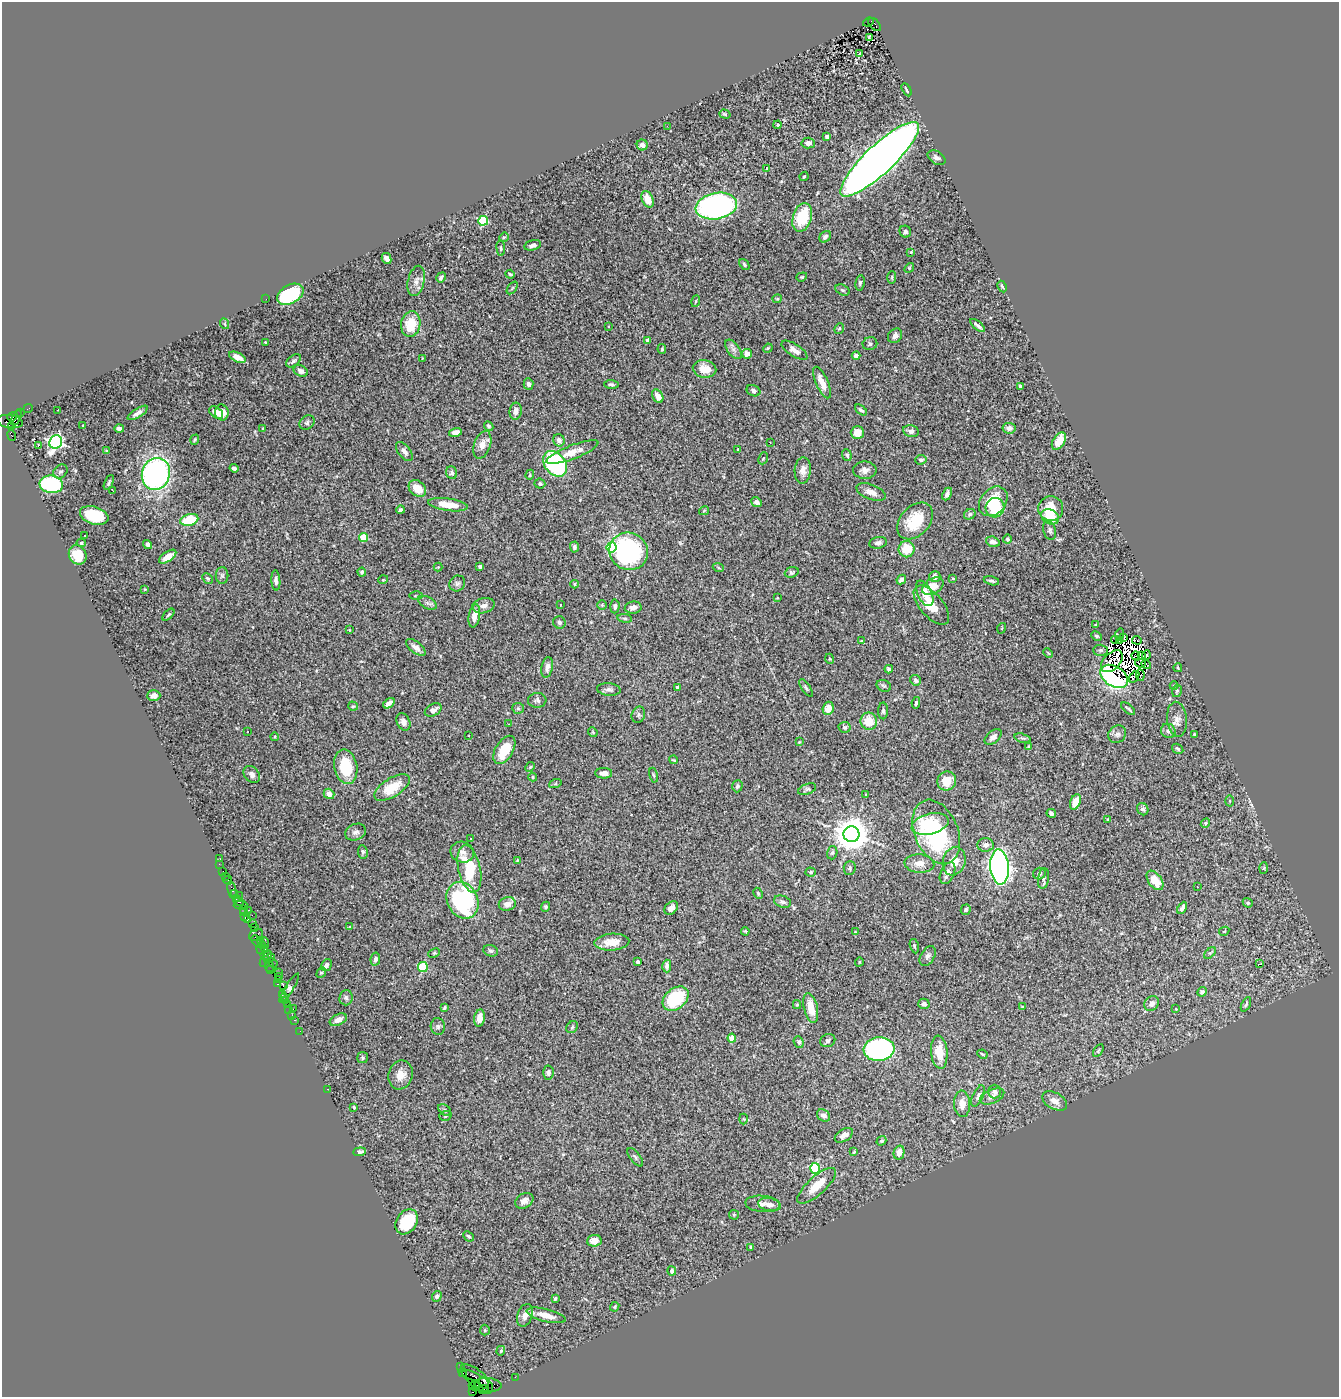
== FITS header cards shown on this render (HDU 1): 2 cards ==
NAXIS1  =                 1337
NAXIS2  =                 1395

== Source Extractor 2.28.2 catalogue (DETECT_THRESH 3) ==
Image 1337 x 1395 px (HDU 1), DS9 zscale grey, 1 PNG px = 1 image px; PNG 1341 x 1399 px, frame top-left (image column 1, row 1395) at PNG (2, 2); each listed source drawn as its Kron ellipse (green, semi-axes under 4 px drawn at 4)
Background 0.876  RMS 0.05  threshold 0.151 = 3 sigma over >= 5 px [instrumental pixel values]
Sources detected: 432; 9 with non-positive FLUX_AUTO (blend fragments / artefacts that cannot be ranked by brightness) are neither listed nor drawn; the other 423 listed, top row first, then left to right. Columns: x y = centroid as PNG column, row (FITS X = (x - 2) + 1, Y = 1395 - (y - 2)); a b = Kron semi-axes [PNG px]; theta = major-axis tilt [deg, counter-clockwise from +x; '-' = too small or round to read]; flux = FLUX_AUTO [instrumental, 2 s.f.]
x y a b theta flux
868 22 6 3 22 150
875 25 8 5 -46 300
869 37 4 2 - 3.4
859 53 3 3 - 39
907 90 7 3 -60 6.3
725 114 6 4 -18 5.1
778 125 4 3 - 4.8
667 126 2 2 - 6
827 136 4 4 - 8.6
808 143 6 5 - 17
642 145 5 5 - 13
936 158 10 6 -30 14
880 159 52 14 43 6300
767 169 3 3 - 10
804 176 5 3 - 4.5
647 199 9 5 -67 45
716 206 21 13 11 990
802 217 14 9 72 150
483 221 5 5 - 240
905 232 6 5 - 7.5
504 237 5 4 - 4.2
825 237 6 5 - 9.6
533 245 8 5 14 14
501 248 7 4 -86 5.5
911 252 4 4 - 3.7
387 258 6 4 -61 17
744 264 6 4 -52 5.7
909 268 5 4 - 3.2
510 274 4 3 - 4.8
441 277 5 3 - 8.2
802 277 5 4 - 4.1
892 277 6 3 89 3.8
416 281 15 8 76 21
860 283 8 4 82 6.4
1002 286 6 4 -62 5.3
512 288 7 3 53 3.9
842 290 8 5 -26 5.7
290 294 14 9 30 250
266 299 2 2 - 3.2
777 299 4 4 - 3.7
696 301 6 4 74 5.1
225 324 5 3 - 3
411 324 13 9 82 92
609 326 3 3 - 4.1
978 326 9 3 -40 9.3
839 328 5 4 - 4.4
895 336 8 6 51 14
647 340 4 3 - 6.7
266 343 3 3 - 4.4
870 344 7 6 - 10
768 348 5 3 - 3.2
662 349 5 4 - 3.7
733 349 11 6 -54 14
794 350 15 6 -33 20
747 354 5 5 - 19
856 356 4 4 - 14
237 357 9 4 -25 29
423 358 3 3 - 2.8
294 361 8 5 39 7.7
704 369 12 8 -12 50
301 371 7 5 -26 15
822 383 17 6 -66 42
528 384 6 5 - 12
611 384 7 4 -4 9
1020 386 4 3 - 11
753 391 7 5 -25 8.4
658 396 7 5 -59 26
28 409 5 2 - 32
58 410 3 2 - 3.4
861 410 7 4 -39 6.9
516 411 8 6 83 17
20 412 3 3 - 74
216 412 8 5 -35 33
222 412 8 6 -77 33
138 413 12 4 32 14
12 417 5 3 - 260
16 418 8 4 64 340
10 422 13 6 -9 580
307 423 8 6 38 9.3
11 426 3 3 - 380
83 426 4 2 - 2.1
489 426 5 4 - 5.4
119 428 5 3 - 11
263 428 4 3 - 2.5
1009 428 6 5 - 14
911 431 8 6 -12 12
455 432 6 4 15 20
857 433 6 6 - 40
12 435 5 3 - 320
195 440 5 4 - 4.3
559 440 6 5 - 17
1059 441 10 5 58 55
56 442 7 6 - 1100
770 442 3 2 - 5.8
38 445 4 3 - 9.1
482 445 14 8 71 29
738 449 3 2 - 2.8
107 451 3 3 - 8.4
404 451 11 6 -52 13
572 452 28 7 21 45
847 455 6 4 -69 6.7
763 458 6 4 66 4.1
921 460 6 5 - 9.7
555 464 14 10 -52 450
234 468 4 4 - 10
803 470 13 8 86 22
865 470 12 8 1 21
61 471 8 6 42 8.2
452 473 6 5 - 11
156 474 16 14 74 930
530 475 5 3 - 3.9
109 482 8 3 66 5.7
51 484 12 9 -6 350
540 484 5 5 - 6.5
417 488 10 7 -42 57
112 490 4 2 - 5.2
871 492 15 7 -21 28
947 494 7 4 64 12
993 501 16 12 47 110
756 502 6 4 -38 16
448 505 20 6 -7 62
995 508 10 9 - 140
1051 508 12 12 - 70
400 510 4 4 - 7.8
704 511 5 3 - 3.8
970 514 6 5 - 6.3
94 515 15 8 -17 130
1050 517 9 7 -27 76
189 520 9 5 16 140
915 521 21 14 48 130
1050 530 10 6 -74 9.6
85 535 2 2 - 2.4
364 537 4 4 - 98
1007 539 4 4 - 5.4
993 542 7 5 -19 14
81 543 4 4 - 4.2
878 543 9 5 10 10
148 545 5 4 - 11
574 547 5 4 - 7.8
611 547 5 5 - 290
906 549 8 8 - 76
629 551 19 18 - 590
78 555 10 8 -59 71
168 557 10 5 36 36
480 566 3 3 - 19
438 567 4 4 - 3.1
718 567 5 3 - 3.7
362 572 4 4 - 6.4
792 572 7 5 21 6.7
222 575 8 6 89 8.1
935 577 5 5 - 16
208 578 6 4 -48 5.1
953 578 3 2 - 2.6
901 579 5 3 - 9
276 580 10 4 -86 13
383 580 5 3 - 2.8
991 581 8 3 -13 7.4
457 583 8 7 - 10
574 584 4 4 - 3.5
933 586 11 7 30 60
145 589 3 2 - 2.7
925 593 14 7 -64 28
416 596 6 4 0 4.5
777 598 3 2 - 2.5
427 603 10 5 -29 12
561 605 3 2 - 3
602 605 5 5 - 4.5
931 605 24 11 -50 89
484 606 11 7 16 18
615 606 7 4 87 8.8
633 608 8 6 10 16
168 615 7 4 44 5.2
474 616 12 5 80 28
625 618 7 3 -8 5.4
559 622 6 6 - 9.8
1096 625 4 3 - 4
1002 628 5 3 - 2.9
349 630 3 2 - 2.4
1120 634 5 2 - 4.1
1096 636 5 3 - 4.8
1123 637 4 3 - 7.7
1115 640 4 2 - 10
1137 640 5 3 - 26
861 641 4 4 - 3.5
1120 641 2 2 - 5.8
416 647 11 5 -38 20
1101 650 7 5 -1 6.2
1048 653 5 3 - 3.3
1146 655 5 3 - 3.1
1136 656 4 2 - 3.3
1141 656 3 2 - 2.7
830 659 5 4 - 3.7
1112 661 13 8 44 17
1140 663 5 2 - 5.2
1146 665 5 3 - 16
547 667 10 5 79 16
1178 668 4 2 - 3.1
889 669 4 4 - 16
1140 675 6 4 -83 2.8
1114 676 15 10 -33 700
1134 677 6 2 57 1.1
916 680 6 5 - 11
884 686 7 5 -26 7.7
1174 686 4 4 - 3.2
677 687 4 3 - 10
806 688 10 4 -55 6.6
609 690 12 6 -5 13
1177 691 6 4 74 5.8
154 696 6 5 - 20
537 700 9 7 6 12
389 703 6 4 35 15
916 703 6 3 80 5.9
353 706 5 4 - 4
518 708 6 5 - 5.1
828 708 7 5 73 37
1128 709 8 2 -38 5.9
433 710 9 6 29 20
883 711 8 5 -89 8.4
638 715 8 6 68 8.5
1177 719 18 10 -85 29
869 721 8 8 - 66
403 722 9 6 -64 20
508 724 3 2 - 4.4
845 727 6 5 - 6.1
248 731 3 3 - 16
1168 731 7 7 - 14
593 732 5 4 - 3.9
1117 734 9 8 - 13
1195 735 4 3 - 5.9
468 736 2 2 - 2.5
275 737 4 3 - 3
993 737 10 6 40 16
1023 738 8 4 -14 6.3
799 742 3 3 - 2.7
1029 747 4 3 - 4.9
1178 749 6 4 -33 6
504 750 15 8 59 84
673 760 4 2 - 3.2
346 767 17 11 -79 140
530 767 5 4 - 3.5
604 773 8 5 0 22
252 774 9 7 -49 17
654 775 7 3 -78 4.2
533 777 4 4 - 3.1
947 781 10 9 - 54
555 784 6 4 19 4.1
737 786 6 5 - 7.7
392 788 20 9 32 90
807 789 9 5 20 7
329 794 5 5 - 26
866 795 3 2 - 2.7
1230 801 5 3 - 3.7
1075 802 8 5 67 52
1143 809 6 5 - 8.2
1051 813 5 3 - 11
1108 819 4 3 - 2.5
1205 823 5 4 - 6.4
930 824 19 10 14 120
355 832 11 8 21 15
936 832 33 22 -67 480
851 834 8 8 - 7500
470 839 3 3 - 10
986 845 8 7 - 17
363 852 7 5 -81 7.5
462 852 12 10 -21 26
832 853 7 5 72 7.2
220 859 2 2 - 2.9
517 860 3 2 - 2.3
954 861 14 11 73 48
219 864 2 2 - 6.5
919 864 15 9 -4 36
1000 867 17 9 -86 1800
850 868 7 6 - 6.1
1264 868 6 3 88 3.2
469 869 24 11 -78 160
223 871 2 2 - 21
811 872 5 4 - 5.2
948 873 11 6 64 22
1039 874 6 6 - 10
225 876 3 2 - 25
1044 878 10 5 82 8.6
228 880 4 3 - 84
1155 880 11 6 -54 60
1197 887 3 2 - 4.7
232 890 9 4 -77 110
758 893 6 4 -64 4.4
234 894 3 2 - 95
239 895 2 2 - 24
236 898 2 2 - 47
462 900 19 15 -63 430
239 902 5 3 - 110
782 902 9 5 -18 11
1248 903 5 4 - 6.7
507 904 8 6 12 25
240 905 7 2 1 200
545 907 5 4 - 5.8
671 908 8 5 44 20
1182 908 6 4 63 13
243 909 2 2 - 46
249 910 3 2 - 130
966 910 5 4 - 5.5
243 912 4 2 - 57
252 915 2 2 - 65
245 917 4 3 - 90
247 920 4 3 - 90
252 924 2 2 - 35
254 927 2 2 - 23
350 927 4 3 - 3.1
745 931 4 3 - 3.1
1224 931 5 4 - 3.2
855 932 3 3 - 2.3
256 935 7 6 - 270
256 941 6 2 -60 33
260 941 3 3 - 100
612 942 17 8 4 50
265 943 6 3 -82 170
262 945 4 3 - 110
914 946 7 4 -76 5.2
265 949 3 2 - 75
261 950 5 3 - 180
491 951 7 5 -20 8.5
434 953 6 4 24 4.5
1210 953 7 4 44 5.8
265 955 4 3 - 130
928 956 11 6 59 12
269 958 6 4 24 320
266 959 9 3 58 140
375 959 6 4 79 11
638 962 4 3 - 7.7
859 962 4 3 - 2.5
273 963 5 2 - 64
1260 964 4 2 - 28
326 965 6 5 - 9.5
269 966 6 4 -77 160
667 966 6 4 -88 13
423 967 5 5 - 170
271 970 4 2 - 68
279 972 2 2 - 22
321 973 5 4 - 4.6
279 976 2 2 - 85
278 980 2 2 - 21
277 984 3 2 - 50
283 986 3 2 - 65
289 988 17 3 57 25
1202 992 5 4 - 8.6
282 994 3 3 - 71
284 997 4 2 - 80
346 998 7 6 - 9.3
676 999 14 10 40 180
285 1001 4 3 - 72
1152 1003 8 6 50 17
924 1004 6 5 - 11
1246 1004 8 4 64 5.8
288 1005 4 3 - 76
797 1005 4 4 - 3.9
445 1007 4 3 - 6.3
1022 1007 4 3 - 3.5
811 1008 15 7 -77 58
289 1009 2 2 - 54
293 1009 2 2 - 23
1176 1009 3 2 - 1.9
292 1015 3 2 - 39
480 1018 8 5 81 34
295 1020 3 2 - 80
338 1020 9 5 26 23
438 1027 8 7 - 9.2
572 1027 6 5 - 5.5
300 1031 2 2 - 19
732 1038 4 4 - 76
828 1040 8 6 24 9.8
799 1042 6 5 - 7.4
879 1049 15 12 5 710
1098 1051 7 4 59 4.3
939 1052 16 8 -85 64
982 1054 5 3 - 3.7
362 1058 5 5 - 5.8
548 1073 7 5 86 11
400 1075 15 12 71 39
328 1089 3 2 - 56
995 1091 7 6 - 17
978 1096 11 5 66 11
992 1096 13 7 22 16
1055 1101 13 8 -29 29
962 1104 13 8 -87 29
354 1107 3 3 - 5
445 1110 7 4 -38 6.7
824 1115 7 5 -36 18
445 1116 6 4 19 5.1
743 1119 5 3 - 3
844 1135 10 6 33 18
881 1141 5 4 - 6.1
360 1152 6 4 6 8
854 1152 4 3 - 3.7
899 1152 7 5 76 26
635 1157 11 5 -53 8.2
815 1168 5 5 - 260
817 1186 25 9 42 77
524 1201 10 7 32 20
763 1204 17 8 -5 22
769 1205 11 6 -11 23
734 1215 5 4 - 3.8
407 1222 13 10 56 140
469 1236 6 4 -43 5.2
594 1241 7 6 - 29
751 1247 4 4 - 4.5
672 1271 4 4 - 18
437 1296 5 4 - 7.6
555 1298 4 3 - 5.1
615 1307 5 4 - 4.7
525 1315 12 7 71 28
546 1315 20 6 -14 44
485 1330 5 5 - 4.3
501 1351 5 4 - 4.7
460 1367 3 2 - 26
463 1372 4 2 - 38
472 1376 10 2 -19 150
515 1377 2 2 - 21
477 1379 20 8 -41 430
484 1383 6 3 -67 260
488 1385 13 7 -5 570
474 1386 5 4 - 67
484 1389 5 3 - 30
472 1392 3 2 - 25
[9 non-positive-flux detections neither listed nor drawn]